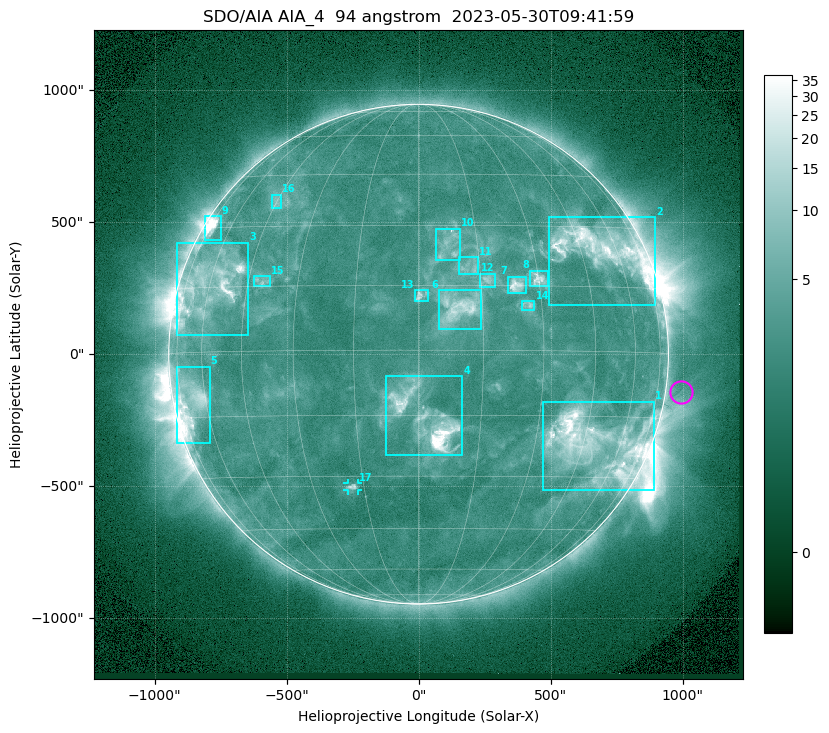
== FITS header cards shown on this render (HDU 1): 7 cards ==
TELESCOP= 'SDO/AIA '           / For AIA: SDO/AIA
INSTRUME= 'AIA_4   '           / For AIA: AIA_ATA1, AIA_ATA2, AIA_ATA3 or AIA_AT
WAVELNTH=                   94 / [angstrom] Wavelength
WAVEUNIT= 'angstrom'           / Wavelength unit: angstrom
DATE-OBS= '2023-05-30T09:41:59.122' / [ISO] Date when observation started; ISO 8
CTYPE1  = 'HPLN-TAN'           / CTYPE1: HPLN
CTYPE2  = 'HPLT-TAN'           / CTYPE2: HPLT

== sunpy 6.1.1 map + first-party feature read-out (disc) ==
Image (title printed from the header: SDO/AIA AIA_4  94 angstrom  2023-05-30T09:41:59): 1024 x 1024 px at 2.4 arcsec/px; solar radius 947 arcsec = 394 px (full disc in frame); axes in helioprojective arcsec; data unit not stated in the header (colour bar unlabelled)
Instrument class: DISC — disc imager (sunpy class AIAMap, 94 A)
Bright regions (active regions / flare kernels): reference = the median radial profile (limb darkening/brightening removed); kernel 9 px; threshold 5 sigma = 3.88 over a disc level ~2.54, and >= 1.15x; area >= 12 px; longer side >= 9 px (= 22 arcsec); searched inside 0.97 R_sun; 17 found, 17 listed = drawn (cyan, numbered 1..; 1 of them under ~33 arcsec drawn as corner ticks so the feature stays visible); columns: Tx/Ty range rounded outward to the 5 arcsec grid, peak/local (2 s.f.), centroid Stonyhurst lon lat
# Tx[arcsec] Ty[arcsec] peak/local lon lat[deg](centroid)
1 470..895 -515..-180 15 +49 -22
2 495..900 185..520 11 +53 +24
3 -915..-645 75..425 11 -60 +15
4 -125..165 -385..-85 22 +2 -16
5 -920..-790 -340..-45 7.4 -67 -11
6 80..240 95..245 6.5 +9 +10
7 335..410 230..295 8 +24 +15
8 420..490 255..320 7.4 +30 +17
9 -810..-745 430..525 14 -71 +30
10 65..155 355..475 3.7 +8 +25
11 150..225 305..370 3.6 +13 +19
12 230..290 255..305 4.5 +17 +16
13 -15..35 200..245 4.5 +1 +13
14 390..440 165..205 4.3 +26 +10
15 -625..-565 255..295 3.7 -41 +16
16 -555..-520 555..605 3.1 -45 +37
17 -270..-230 -515..-490 5 -18 -33
Off-limb structures (1.02-1.3 R_sun): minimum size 162 px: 2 found; the strongest spans PA ~225..310 deg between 1.02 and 1.3 R_sun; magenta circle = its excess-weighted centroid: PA ~260 deg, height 1.06 R_sun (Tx ~995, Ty ~-145 arcsec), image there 1.5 x the reference